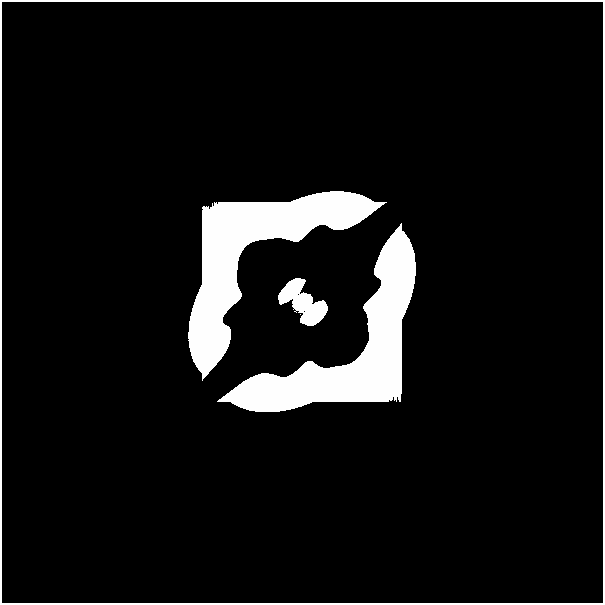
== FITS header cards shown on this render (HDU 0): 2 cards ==
NAXIS1  =                  601
NAXIS2  =                  601

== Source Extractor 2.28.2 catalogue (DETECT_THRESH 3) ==
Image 601 x 601 px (HDU 0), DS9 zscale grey, 1 PNG px = 1 image px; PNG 605 x 605 px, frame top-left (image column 1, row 601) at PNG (2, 2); no overlay
Background 0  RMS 3.4e-40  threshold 1.03e-39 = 3 sigma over >= 5 px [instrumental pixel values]
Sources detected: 7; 5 with non-positive FLUX_AUTO (blend fragments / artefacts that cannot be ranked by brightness) are not listed; the other 2 listed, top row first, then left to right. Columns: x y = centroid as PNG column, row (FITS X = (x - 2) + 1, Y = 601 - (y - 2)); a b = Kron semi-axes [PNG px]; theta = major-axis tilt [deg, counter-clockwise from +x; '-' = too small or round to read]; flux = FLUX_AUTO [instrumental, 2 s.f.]
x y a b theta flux
302 301 16 13 41 1.0e+01
575 591 47 27 0 1.5e-18
At the frame edge (FLAGS 8, measured only in part): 1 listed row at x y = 575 591
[5 non-positive-flux detections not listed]